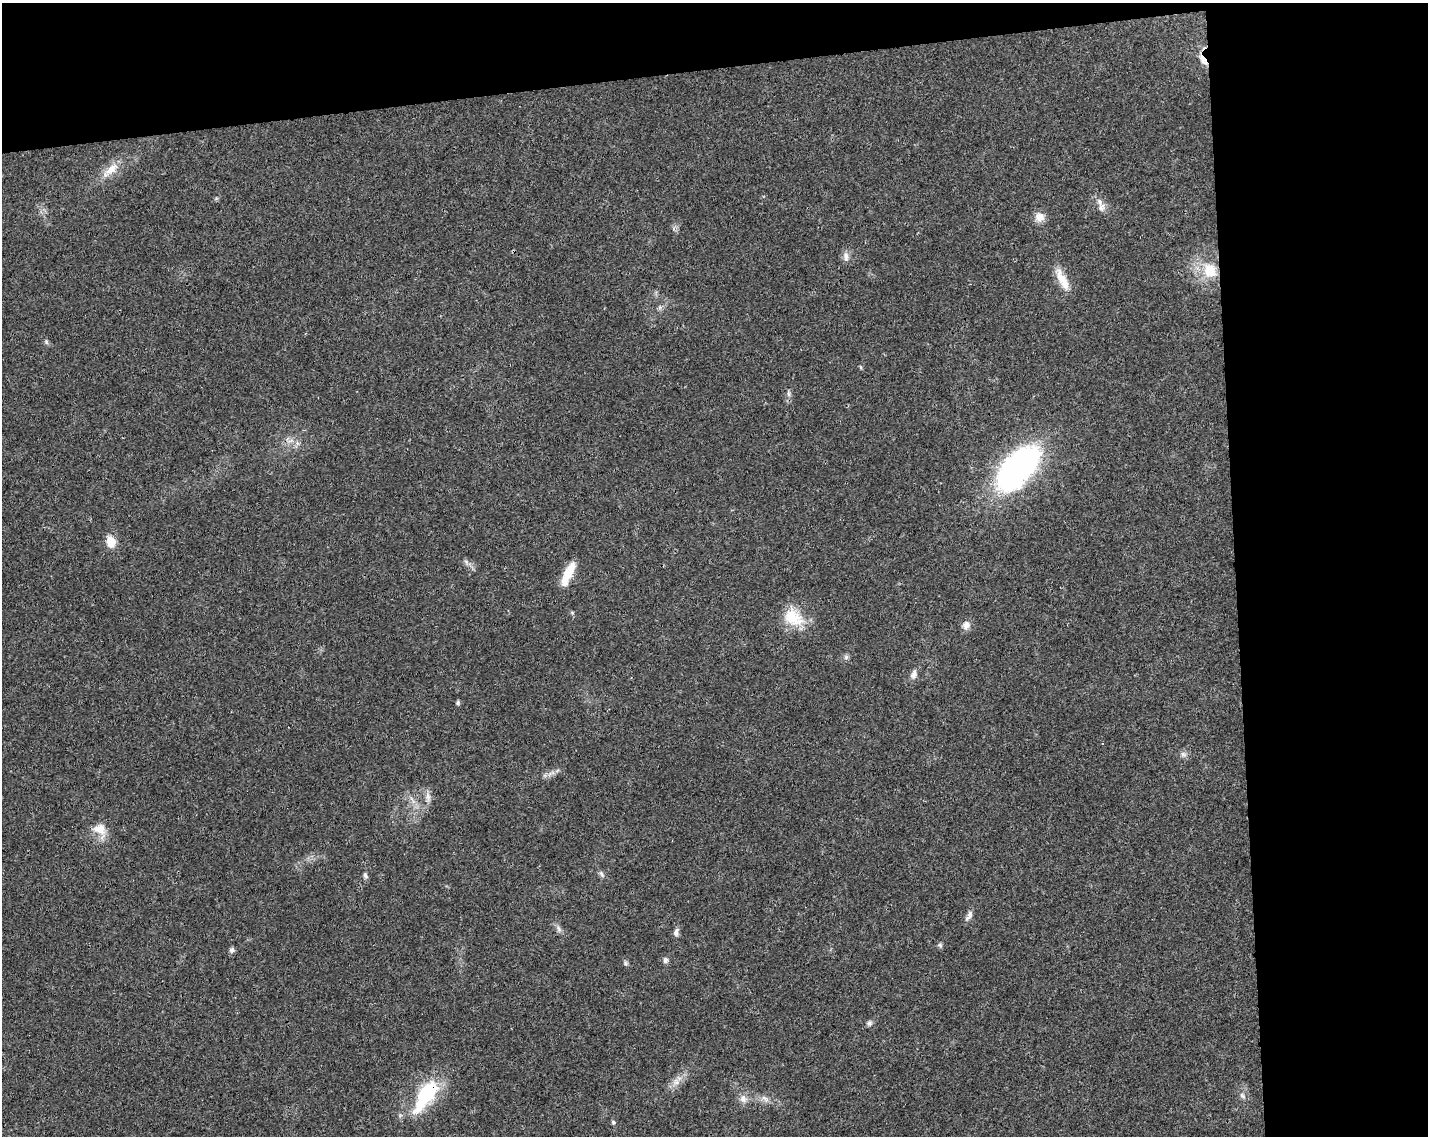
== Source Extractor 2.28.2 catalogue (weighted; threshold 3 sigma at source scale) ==
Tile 3 of 3 x 4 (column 3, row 1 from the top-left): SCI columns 2910-4335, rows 3459-4592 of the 4348 x 4649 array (HDU 1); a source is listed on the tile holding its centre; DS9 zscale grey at full resolution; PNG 1430 x 1138 px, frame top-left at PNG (2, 3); no overlay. Shown black and unused: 19% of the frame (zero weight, under 3 of 4 exposures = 5% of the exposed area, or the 3 px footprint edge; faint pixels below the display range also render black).
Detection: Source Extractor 2.28.2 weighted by HDU 2 'WHT'; one run over the whole footprint, this tile lists its part. Background 0.025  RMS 0.0029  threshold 0.013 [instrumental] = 3 sigma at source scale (4.5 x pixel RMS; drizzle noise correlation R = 1.50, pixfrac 1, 0.0396/0.0396 arcsec/px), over >= 5 px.
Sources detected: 39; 1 inside a brighter listed object's ellipse — not listed separately; the other 38 listed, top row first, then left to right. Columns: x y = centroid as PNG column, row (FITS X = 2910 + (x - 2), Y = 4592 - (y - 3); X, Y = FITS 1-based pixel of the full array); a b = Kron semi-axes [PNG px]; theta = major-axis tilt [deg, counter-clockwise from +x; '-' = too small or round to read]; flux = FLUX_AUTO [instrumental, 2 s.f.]
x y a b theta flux
1203 60 16 6 -55 2.6
111 170 27 10 41 4.5
1101 207 12 9 77 1.8
1039 217 13 11 -7 2.4
846 256 13 7 -85 1.5
1210 270 19 17 -64 8.4
1062 280 31 9 -63 4.7
46 342 8 4 -81 0.5
788 393 10 4 -85 0.79
291 441 10 3 21 0.76
1018 468 50 25 48 84
111 542 14 11 -80 3.7
466 562 8 4 -54 0.66
568 572 24 10 63 5.8
793 617 29 20 -38 8.8
966 625 11 9 63 1.8
846 657 6 6 - 0.7
914 674 14 7 75 1.4
458 703 7 4 83 0.45
1183 754 9 6 -16 1
428 797 14 6 -83 1.5
99 829 19 14 -18 4
601 874 10 5 -64 0.75
365 875 8 5 -62 0.68
969 916 15 7 60 1.3
559 929 11 6 -67 1
676 932 10 6 -89 1.1
940 945 7 5 -46 0.56
232 950 7 6 - 0.77
665 960 8 6 71 0.79
625 963 7 4 -89 0.51
869 1023 7 6 - 0.74
676 1082 8 8 - 1.6
426 1095 43 17 56 20
1242 1096 10 6 -46 0.9
743 1099 10 9 - 1.7
765 1099 13 6 -40 1.3
613 1122 5 5 - 0.45
Overlapping masked pixels (flux is a lower limit): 2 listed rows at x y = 1203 60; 426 1095